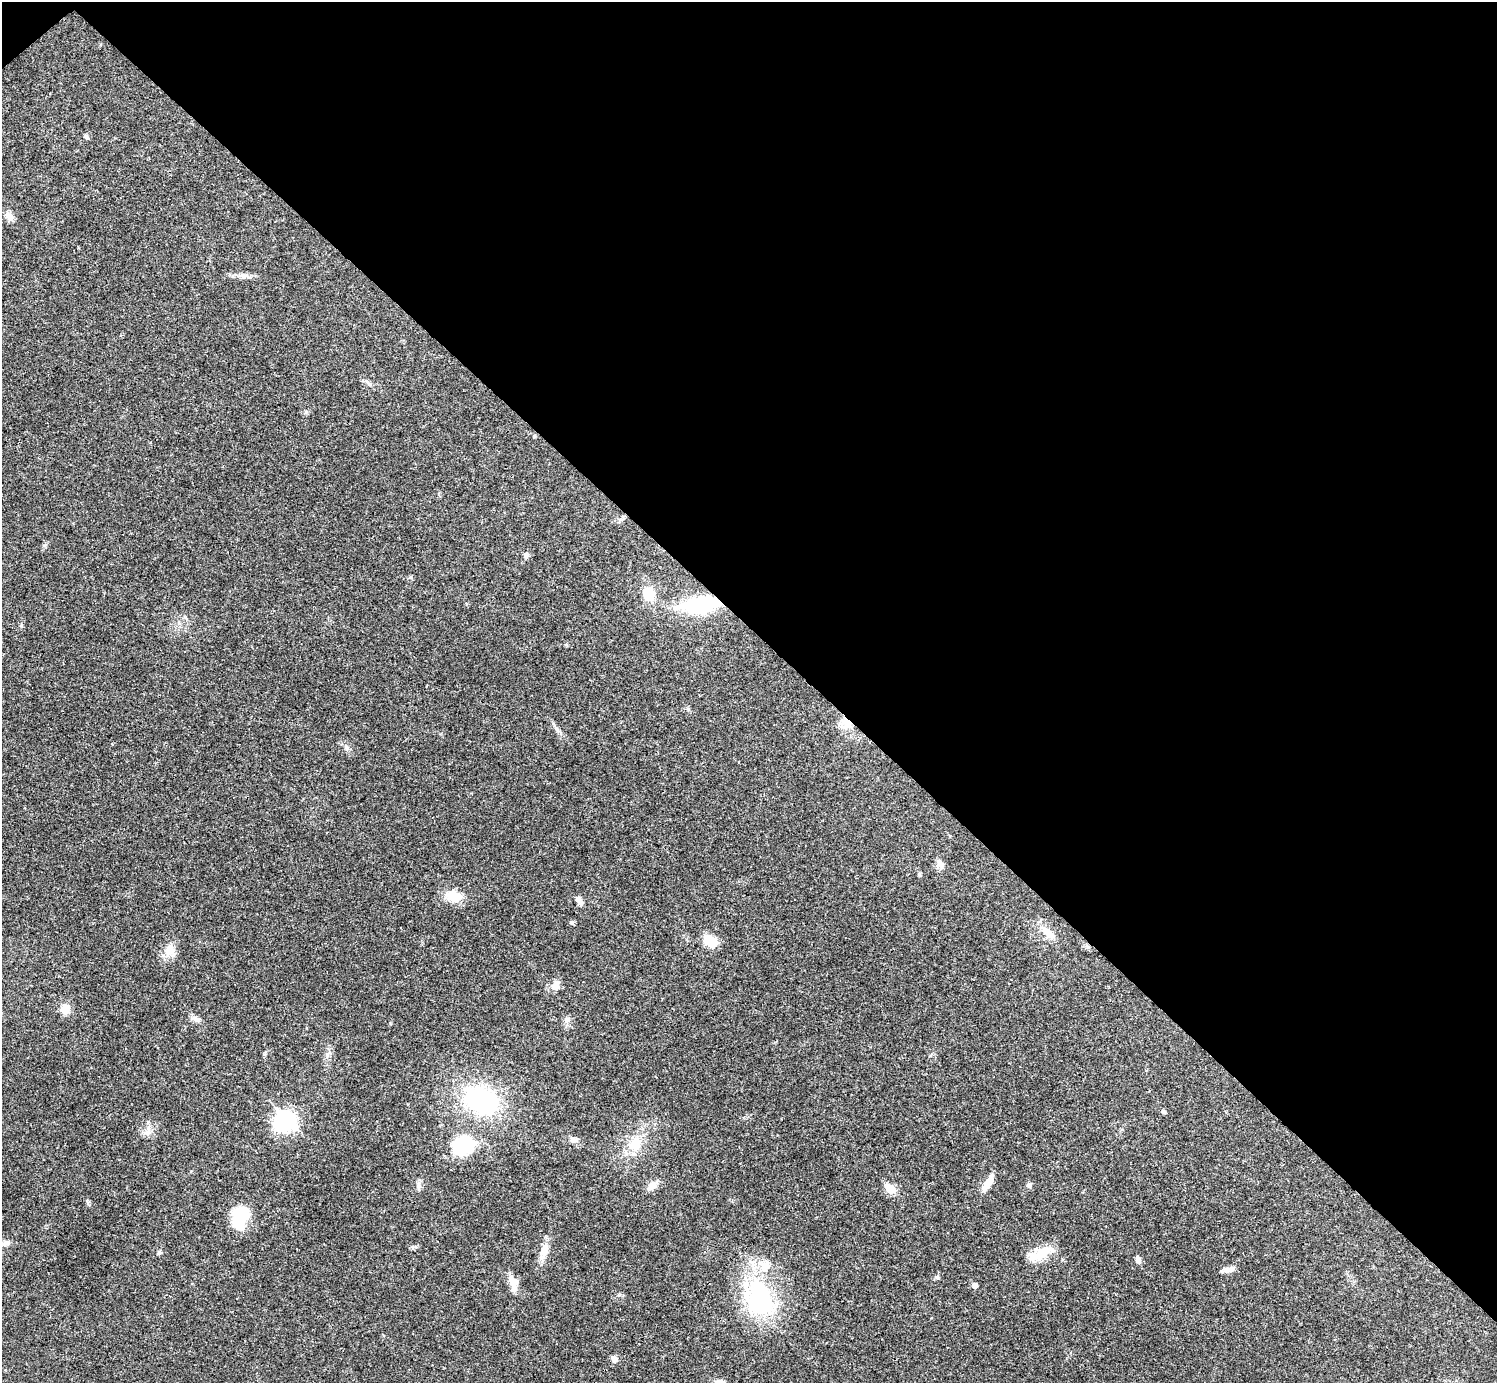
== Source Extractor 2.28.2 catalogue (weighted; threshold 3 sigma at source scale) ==
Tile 3 of 4 x 4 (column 3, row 1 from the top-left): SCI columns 2990-4484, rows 4302-5682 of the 5981 x 5981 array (HDU 1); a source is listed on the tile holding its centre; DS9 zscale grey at full resolution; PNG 1499 x 1385 px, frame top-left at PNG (2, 2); no overlay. Shown black and unused: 46% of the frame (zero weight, under 3 of 4 exposures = <1% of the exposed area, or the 3 px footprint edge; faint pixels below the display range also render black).
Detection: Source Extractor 2.28.2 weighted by HDU 2 'WHT'; one run over the whole footprint, this tile lists its part. Background 0.0208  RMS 0.0022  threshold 0.0101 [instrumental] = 3 sigma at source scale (4.5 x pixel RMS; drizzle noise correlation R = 1.50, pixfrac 1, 0.05/0.05 arcsec/px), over >= 5 px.
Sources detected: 50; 2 inside a brighter object's white glare — not listed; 1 inside a brighter listed object's ellipse — not listed separately; the other 47 listed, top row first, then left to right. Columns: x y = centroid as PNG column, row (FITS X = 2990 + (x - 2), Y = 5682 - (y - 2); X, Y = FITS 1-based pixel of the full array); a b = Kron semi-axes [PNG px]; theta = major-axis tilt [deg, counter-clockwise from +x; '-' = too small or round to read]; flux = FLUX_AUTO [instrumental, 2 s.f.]
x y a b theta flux
86 137 6 5 - 0.55
9 216 13 9 -57 1.4
243 275 12 8 -6 1.1
534 436 6 4 90 0.25
526 555 8 7 - 0.75
649 594 16 14 -78 4.1
699 605 49 17 7 18
688 709 6 4 -18 0.35
846 723 16 12 4 3
346 747 6 6 - 0.59
940 864 13 7 -60 1.3
919 874 5 5 - 0.33
453 896 22 13 -15 4.2
579 900 11 6 -50 1.2
572 922 6 6 - 0.42
1048 932 26 9 -44 2.9
710 941 15 10 -35 4.5
170 951 17 14 54 2.9
556 985 12 10 60 1.9
65 1009 11 11 - 2.6
196 1019 13 7 -25 1.2
567 1020 11 7 80 0.92
327 1055 9 4 82 0.72
481 1100 33 23 -25 33
1164 1111 6 5 - 0.43
287 1121 9 7 -48 78
148 1132 16 6 77 1.2
574 1140 10 8 -11 0.95
635 1144 21 20 - 5.6
462 1146 27 25 1 11
988 1183 23 7 60 2.6
1029 1185 7 7 - 0.7
419 1186 14 6 86 0.84
652 1186 15 8 43 1.8
890 1189 6 5 - 8.8
240 1217 27 17 75 8.8
5 1243 14 8 9 1.2
544 1251 23 10 80 2.7
1044 1252 41 11 14 4.7
159 1253 6 5 - 0.42
1138 1259 9 6 -69 1
1228 1269 16 6 13 1.3
937 1277 6 5 - 0.44
513 1282 18 10 -75 2.6
975 1285 5 5 - 1.2
759 1298 53 40 -73 27
614 1359 8 7 - 1
Overlapping masked pixels (flux is a lower limit): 2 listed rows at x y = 699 605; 846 723
Isophote crosses this tile's border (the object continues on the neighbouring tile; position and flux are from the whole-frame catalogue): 1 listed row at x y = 5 1243
Unlisted compact peaks at least as high as the median listed source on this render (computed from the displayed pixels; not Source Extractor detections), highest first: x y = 44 545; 21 626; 411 577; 88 1203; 390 1023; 265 1053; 306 412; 619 1295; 566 645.